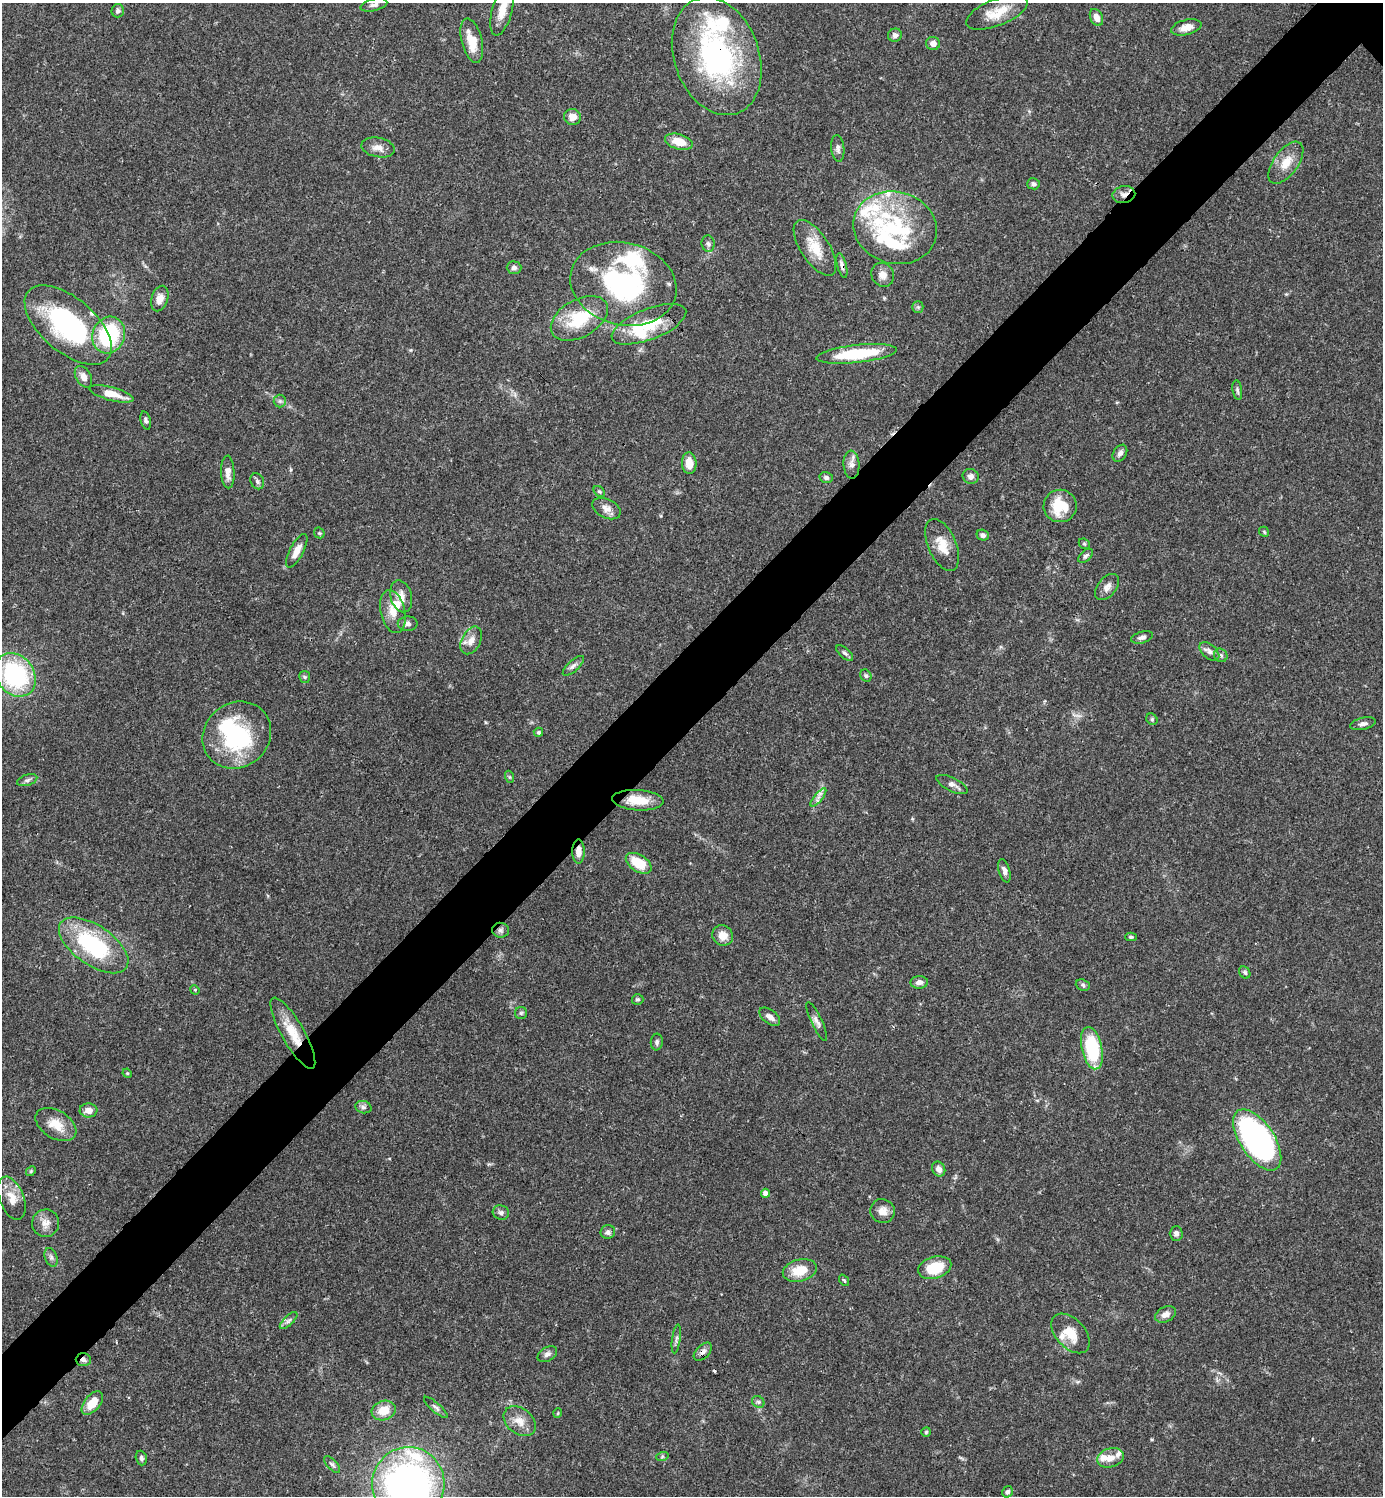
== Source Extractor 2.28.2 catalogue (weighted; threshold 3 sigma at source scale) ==
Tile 7 of 4 x 4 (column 3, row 2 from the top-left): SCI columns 3063-4443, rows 2992-4485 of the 5981 x 5982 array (HDU 1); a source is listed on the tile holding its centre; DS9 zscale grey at full resolution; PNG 1385 x 1498 px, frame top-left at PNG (2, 3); each listed source drawn as its Kron ellipse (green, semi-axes under 4 px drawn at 4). Shown black and unused: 6% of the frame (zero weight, under 3 of 4 exposures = <1% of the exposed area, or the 3 px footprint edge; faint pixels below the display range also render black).
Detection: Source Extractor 2.28.2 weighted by HDU 2 'WHT'; one run over the whole footprint, this tile lists its part. Background 0.0385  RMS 0.0026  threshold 0.0117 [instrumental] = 3 sigma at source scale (4.5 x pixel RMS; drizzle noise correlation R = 1.50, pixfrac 1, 0.05/0.05 arcsec/px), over >= 5 px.
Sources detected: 152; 1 too faint to see at this stretch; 5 inside a brighter object's white glare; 1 cosmic-ray / hot-pixel residue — neither listed nor drawn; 14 inside a brighter listed object's ellipse — not listed separately; the other 131 listed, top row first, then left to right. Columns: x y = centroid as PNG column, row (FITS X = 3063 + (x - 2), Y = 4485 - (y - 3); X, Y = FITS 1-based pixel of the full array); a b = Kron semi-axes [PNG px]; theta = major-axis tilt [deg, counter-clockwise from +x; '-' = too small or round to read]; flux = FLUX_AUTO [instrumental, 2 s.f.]
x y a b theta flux
374 5 14 6 15 0.99
502 10 26 10 75 4.3
118 11 7 6 - 0.69
997 13 32 13 21 5.6
1096 17 9 6 -65 1.9
1186 27 15 7 14 2.3
895 35 7 6 - 0.86
472 41 23 10 -76 5.2
933 43 7 6 - 1.6
717 56 61 42 -70 52
572 117 8 8 - 2.1
679 142 14 7 -15 4.2
378 147 17 9 -11 2.2
838 148 13 6 -84 1
1286 163 24 12 54 4.3
1033 184 6 5 - 0.72
1124 194 11 8 10 1.5
895 228 42 36 -15 24
708 244 8 6 -84 0.79
815 248 32 14 -57 6.3
842 265 12 4 -76 0.96
514 268 7 6 - 0.85
883 275 12 11 - 2
623 284 54 41 -14 45
160 298 13 8 73 2.3
918 307 5 5 - 0.47
579 318 31 19 29 12
649 324 39 15 21 11
68 325 52 27 -40 38
109 335 19 16 69 22
856 354 40 9 6 15
83 377 11 7 -59 2
1237 390 10 4 -82 0.6
111 394 22 6 -15 4.5
280 401 6 6 - 0.64
146 421 9 5 -75 0.66
1120 453 9 6 56 0.94
689 463 11 7 -86 3
851 465 14 8 -87 1.6
228 472 16 6 -88 2.1
971 476 8 7 - 1.2
826 477 7 5 -15 0.78
257 481 8 6 -65 0.71
599 492 6 4 -47 0.41
1060 506 16 16 - 7.9
606 509 15 9 -26 1.9
1264 532 5 4 - 0.33
319 533 6 5 - 0.35
983 535 6 5 - 0.8
1084 544 6 5 - 0.34
942 545 27 14 -66 4.8
297 551 19 7 62 2.6
1086 556 9 5 44 0.61
1107 587 15 9 51 1.7
401 596 16 10 -75 2.5
393 612 22 12 -77 3.9
408 624 10 7 2 0.96
1142 637 11 5 17 0.96
471 640 15 9 63 2.2
1209 651 11 7 -42 1.1
845 653 10 5 -42 0.66
1221 655 7 6 - 0.7
573 666 13 5 43 0.95
15 675 23 18 -52 31
866 676 6 5 - 0.49
305 677 6 5 - 0.45
1152 719 6 5 - 0.45
1363 724 13 6 13 1
538 732 4 4 - 0.47
237 735 36 32 40 24
510 777 6 4 -70 0.35
27 780 10 5 18 0.72
952 784 17 6 -26 1.4
818 797 11 3 51 0.84
638 800 26 10 -4 5.8
578 852 12 6 90 2
639 863 14 8 -32 7
1004 871 12 5 -75 1.2
500 930 8 7 - 0.83
723 935 11 10 - 2.8
1131 937 6 4 1 0.4
94 945 40 19 -34 26
1245 972 6 5 - 0.55
919 982 9 6 4 1.2
1083 985 7 5 -20 0.55
195 990 5 4 - 0.25
638 999 6 5 - 0.48
521 1013 6 6 - 0.49
770 1017 12 6 -38 1.4
817 1022 21 5 -65 1.3
293 1033 40 11 -60 7.2
657 1042 8 6 84 0.7
1092 1048 21 10 -77 18
127 1073 5 4 - 0.24
363 1107 8 6 -15 0.79
88 1110 9 7 -3 2
56 1124 22 14 -32 4.7
1257 1140 35 17 -56 92
939 1169 8 6 -59 1.4
31 1171 5 4 - 0.33
766 1193 4 4 - 1.4
12 1198 23 12 -69 3.7
882 1211 12 12 - 2.3
501 1213 8 7 - 0.81
46 1223 14 13 - 2.3
608 1232 7 6 - 0.82
1176 1233 7 6 - 0.96
51 1257 10 6 -70 0.85
935 1268 17 10 17 8.1
800 1270 17 11 14 5.6
844 1280 6 4 -52 0.39
1165 1314 11 7 26 1.6
289 1321 11 5 44 0.82
1071 1333 23 14 -47 4.9
676 1339 14 3 82 0.72
703 1352 11 6 45 1.2
547 1354 11 6 31 1
83 1360 7 6 - 0.86
758 1402 7 5 -43 0.6
92 1403 14 7 51 4.6
436 1407 15 4 -41 0.8
384 1410 12 9 17 4.1
558 1413 5 3 - 0.24
520 1421 18 12 -40 3.3
926 1432 5 4 - 0.36
662 1457 6 4 19 0.39
141 1458 7 5 -73 0.57
1110 1458 13 9 18 2.5
332 1464 10 5 -47 0.64
408 1484 37 36 - 110
1008 1492 6 5 - 0.6
Overlapping masked pixels (flux is a lower limit): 10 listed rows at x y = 717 56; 1124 194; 842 265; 68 325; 578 852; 500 930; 293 1033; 1257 1140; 703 1352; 83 1360
Isophote crosses this tile's border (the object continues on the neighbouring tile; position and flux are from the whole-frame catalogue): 3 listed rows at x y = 374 5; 502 10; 408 1484